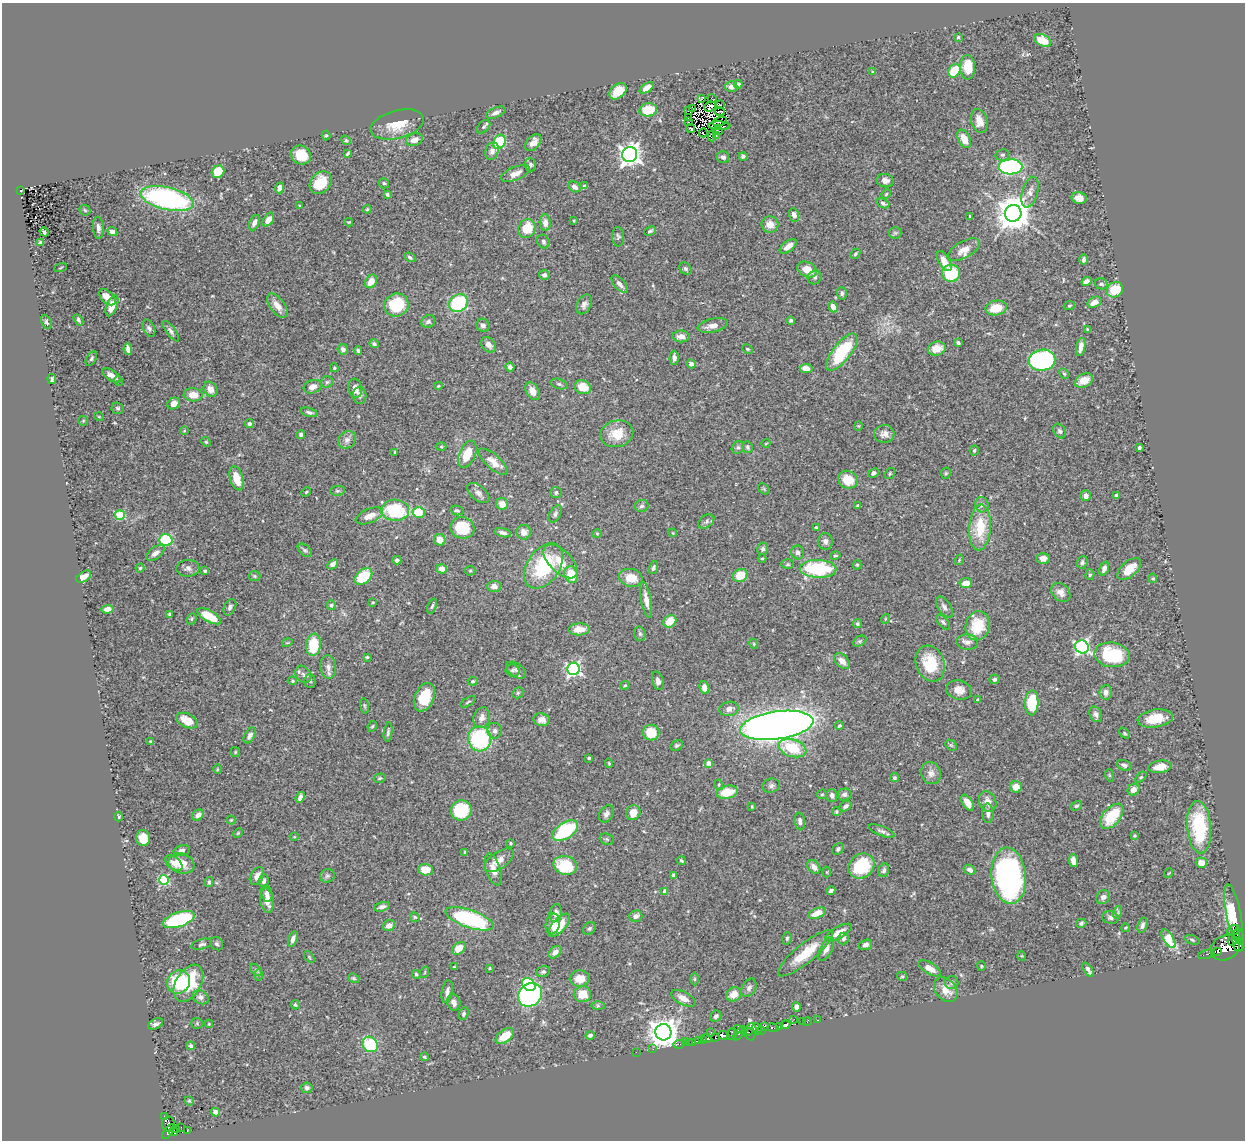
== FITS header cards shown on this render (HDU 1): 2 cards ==
NAXIS1  =                 1243
NAXIS2  =                 1138

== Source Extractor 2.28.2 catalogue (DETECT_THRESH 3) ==
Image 1243 x 1138 px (HDU 1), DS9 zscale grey, 1 PNG px = 1 image px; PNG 1247 x 1142 px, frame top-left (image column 1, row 1138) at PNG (2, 3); each listed source drawn as its Kron ellipse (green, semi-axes under 4 px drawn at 4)
Background 0.472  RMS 0.025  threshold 0.0739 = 3 sigma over >= 5 px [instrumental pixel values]
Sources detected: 515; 4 with non-positive FLUX_AUTO (blend fragments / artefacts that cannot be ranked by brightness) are neither listed nor drawn; of the other 511, the 500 brightest by FLUX_AUTO listed and drawn (11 fainter detections omitted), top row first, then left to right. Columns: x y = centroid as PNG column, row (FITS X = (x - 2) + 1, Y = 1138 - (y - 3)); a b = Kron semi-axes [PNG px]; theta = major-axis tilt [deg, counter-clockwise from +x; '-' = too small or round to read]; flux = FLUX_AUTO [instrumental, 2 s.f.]
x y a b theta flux
958 37 3 3 - 1.7
1043 40 9 5 -24 29
968 67 12 7 -87 33
954 71 7 5 54 45
873 72 4 3 - 1.8
738 84 4 4 - 6.4
731 87 6 5 - 8.1
647 88 8 4 35 15
618 91 10 6 42 33
712 98 5 2 - 1.7
701 99 3 2 - 2.5
720 105 3 2 - 1.2
710 107 6 5 - 3.2
692 108 3 2 - 1.4
648 110 9 6 8 43
689 111 2 2 - 1.3
720 112 5 2 - 2.2
496 113 10 5 23 6.7
688 117 3 2 - 1.5
720 121 8 2 15 1.3
979 121 12 8 -75 18
688 122 2 2 - 2.1
397 124 27 14 15 38
719 126 11 3 -2 4
483 127 8 5 45 3.3
691 128 4 3 - 4.3
718 131 4 2 - 2.4
703 133 4 2 - 1.5
326 136 5 4 - 1.9
712 136 5 3 - 2.8
716 136 3 2 - 2.3
964 139 10 6 -62 24
346 140 5 4 - 2.1
414 140 9 6 20 12
499 142 7 6 - 90
533 143 10 6 49 12
492 151 9 6 73 6.8
348 153 4 3 - 2.4
630 154 8 7 - 1100
301 155 10 9 - 35
1002 155 7 6 - 3.9
743 156 4 3 - 3.4
723 157 6 6 - 4.7
530 165 6 6 - 4.3
1011 167 12 7 2 200
218 172 7 6 - 38
515 174 15 6 23 14
885 181 9 6 -8 7.4
321 183 12 9 47 35
384 183 5 5 - 3
585 186 4 3 - 4.3
575 187 6 5 - 8.7
280 188 5 4 - 8.7
20 190 3 2 - 5.3
1030 192 16 8 74 11
387 194 4 4 - 3.9
886 194 5 4 - 2
167 198 27 11 -13 330
1079 198 7 6 - 11
883 203 6 4 -22 4.3
300 206 4 3 - 1.4
367 209 4 4 - 1.7
85 210 6 4 -45 2
1013 213 8 8 - 3500
794 215 7 5 -73 7.9
970 216 3 3 - 2.4
268 220 8 4 57 12
574 221 3 2 - 1.4
349 222 4 3 - 1.6
254 223 8 5 66 7.6
545 223 8 5 -87 8.6
770 224 8 8 - 15
98 228 11 5 -85 6.4
527 229 9 8 - 42
650 231 6 3 24 2.6
44 232 5 3 - 3.5
112 232 5 4 - 4.7
895 233 6 6 - 3
618 237 10 6 -86 3.7
41 242 4 3 - 3.7
543 242 7 6 - 4.1
788 246 10 5 39 12
964 249 17 8 29 16
855 254 5 4 - 2.7
410 257 6 4 -31 3.6
1083 259 5 4 - 4.9
944 261 11 5 -60 20
61 268 6 2 21 1.3
685 269 7 5 -45 3.2
807 270 10 7 -25 21
951 273 9 8 - 91
544 275 5 5 - 4.6
815 277 7 6 - 4.3
371 281 7 5 54 17
1086 281 5 4 - 9.1
620 284 10 5 -50 8.2
1101 284 7 5 -15 3.5
1115 290 8 7 - 38
842 293 6 5 - 3.9
108 297 10 6 -42 17
1094 302 7 5 27 14
458 303 10 8 36 120
584 304 10 7 63 7
396 305 12 11 - 84
112 306 11 5 69 20
277 306 14 7 -53 14
1069 306 5 4 - 2
833 307 5 4 - 10
996 308 10 7 11 33
78 320 6 3 -59 3.2
428 321 7 6 - 5.5
791 321 4 4 - 3.5
46 322 7 4 -63 3.4
483 325 7 6 - 5.5
713 326 15 7 12 13
149 328 9 5 -64 4.9
1088 329 4 3 - 2
171 331 12 4 -53 5
681 336 8 6 -1 9.5
958 343 4 3 - 3
374 344 5 4 - 4
489 345 8 6 -48 9.4
1081 347 9 4 80 10
128 349 6 4 -79 6.7
343 349 5 5 - 5.2
747 349 5 4 - 2.1
937 349 9 7 12 22
358 351 4 3 - 3.2
842 352 22 9 52 100
91 358 8 5 60 3.4
674 358 7 4 89 6
1042 360 13 10 10 260
691 364 4 4 - 6.3
510 367 4 4 - 6.1
334 368 4 3 - 1.7
806 368 6 4 -9 12
1064 374 6 4 -61 2.3
112 375 10 5 -34 11
52 379 5 3 - 2.9
1084 380 9 6 24 18
119 381 5 4 - 2
327 382 6 5 - 3.3
559 384 8 5 -16 3.6
438 386 4 3 - 1.9
313 387 9 6 18 13
583 387 8 6 -22 29
355 388 10 7 -80 12
210 389 8 6 -54 12
533 391 9 6 -60 14
193 395 9 6 -4 21
360 395 8 6 -87 5.2
174 403 7 5 32 11
118 408 6 5 - 3.4
309 412 8 4 -16 4.2
99 417 5 3 - 1.3
83 421 5 5 - 1.9
249 423 4 4 - 3.4
858 426 4 4 - 1.6
184 431 4 3 - 1.4
1060 431 8 6 -57 3.9
301 434 4 4 - 4.3
617 434 16 13 15 33
884 434 10 9 - 9.4
347 440 10 8 44 7.6
206 442 5 4 - 1.9
766 443 4 3 - 1.2
441 447 5 3 - 1.5
738 447 7 5 54 3.9
747 447 6 5 - 3
1139 448 4 3 - 4.1
974 450 5 4 - 3
395 452 3 2 - 1.4
467 454 14 8 66 33
493 462 18 7 -41 20
873 473 6 4 30 4.6
946 473 6 5 - 2.3
890 474 6 4 55 2.3
236 478 12 6 -73 26
848 480 10 8 -25 34
764 489 6 5 - 2.3
337 491 7 5 5 3.2
306 492 5 3 - 1.6
478 493 13 7 -41 8.6
556 493 6 5 - 4
1116 495 3 3 - 3.4
1086 496 5 5 - 9.4
502 504 6 5 - 17
858 505 3 3 - 2.6
982 505 7 6 - 5.3
642 506 7 6 - 3.9
395 510 14 10 -2 100
457 510 7 4 -13 2.7
419 512 6 5 - 46
555 514 9 5 62 4.3
120 515 5 5 - 73
369 516 14 7 22 17
706 521 9 6 36 4.3
816 527 3 3 - 1.7
462 528 12 10 -15 60
980 528 23 10 86 58
524 532 7 7 - 12
503 533 8 4 -13 6.7
597 533 5 3 - 1.6
673 533 4 3 - 1.4
166 540 6 6 - 100
440 540 6 5 - 18
825 541 8 7 - 6.9
763 549 6 5 - 4.1
305 550 8 5 -43 3.7
798 552 7 6 - 4.8
155 553 10 5 37 8.5
835 556 5 4 - 2.5
762 558 4 3 - 1.5
1043 558 6 5 - 9.6
397 560 4 4 - 5
959 560 5 3 - 1.7
561 562 21 11 -44 31
1082 562 6 5 - 4.4
333 564 6 4 44 8.1
788 564 6 5 - 2.6
857 565 4 4 - 2.2
544 566 25 16 56 120
140 568 4 4 - 2.1
188 568 11 8 4 7
653 568 7 4 72 4.2
1104 568 7 4 71 6.5
442 569 5 4 - 11
818 569 18 9 -1 120
1129 569 14 7 41 27
205 571 3 3 - 2.3
470 571 5 5 - 1.9
1090 574 5 4 - 2.6
571 575 8 6 -70 38
740 575 7 6 - 33
255 576 6 5 - 2.3
363 576 10 6 39 63
84 577 8 5 32 12
631 578 12 9 -14 25
1153 578 5 4 - 1.9
966 583 6 5 - 14
494 586 7 5 3 8.7
1061 592 11 8 -43 10
646 600 18 5 -79 13
373 602 3 2 - 1.5
331 605 5 4 - 2.7
432 606 8 4 70 2.8
230 607 9 5 62 5
944 607 12 6 -56 7.4
107 609 6 4 9 11
170 614 3 3 - 3.2
209 616 13 5 -29 43
192 619 6 4 69 2.3
885 619 5 3 - 1.4
670 621 7 5 41 28
943 622 9 4 -51 3.7
857 624 4 4 - 2.7
978 626 15 12 76 52
579 629 10 6 2 18
640 634 7 5 -74 3.6
859 641 7 5 27 3
967 642 11 7 -5 8.4
287 643 5 3 - 1.5
754 644 5 3 - 1.6
313 645 11 7 84 57
1082 647 7 6 - 360
1112 655 18 12 -9 93
367 657 3 3 - 1.7
842 661 9 6 -43 12
930 663 18 14 -71 62
328 667 12 8 -84 9.4
573 669 6 6 - 350
512 670 7 6 - 4.7
516 670 11 6 -36 7
303 674 9 7 -56 6.2
994 679 5 4 - 4
292 681 5 4 - 2
310 681 7 5 -86 3.5
473 681 5 4 - 2.3
658 681 9 5 -75 6.1
625 685 4 4 - 1.8
704 687 7 5 -72 14
959 690 13 9 -12 15
1106 692 7 6 - 7.2
518 693 6 5 - 2.6
424 697 15 9 66 50
977 700 4 3 - 2.5
468 702 8 3 30 2.2
1032 703 12 6 88 79
364 706 8 4 -81 2.6
729 709 10 7 11 8.5
1096 714 8 6 -62 6.1
482 718 10 8 70 9.8
1155 718 18 9 8 32
187 720 11 7 -27 25
541 720 8 6 -8 13
777 725 37 14 8 2100
372 726 6 4 65 2.2
839 726 4 3 - 2.3
495 731 8 7 - 6.1
388 732 10 3 83 3.7
651 733 8 8 - 46
1125 733 6 4 -41 2.3
250 735 8 5 59 7.3
479 739 12 11 - 150
150 741 3 2 - 1.4
677 745 6 5 - 3.3
951 745 6 5 - 2.4
792 748 14 8 -16 61
235 752 5 5 - 1.8
589 758 4 3 - 2.2
609 763 5 4 - 2.1
709 763 4 4 - 16
1124 765 7 5 -19 5.4
1160 767 11 6 9 18
217 769 5 3 - 1.6
931 773 11 10 - 10
1109 775 6 4 -71 1.9
1141 777 6 4 44 2.1
380 778 6 4 16 2.6
894 778 4 4 - 3
719 785 5 3 - 1.7
771 786 9 7 15 5.1
1016 787 6 5 - 15
1133 790 6 5 - 12
727 792 11 6 11 40
822 794 5 4 - 2
845 794 7 6 - 5.2
832 795 6 5 - 6.4
300 797 6 3 66 6.6
988 802 11 8 -66 12
967 803 9 5 -57 14
845 806 6 4 34 5.8
1077 806 6 4 34 3
752 807 3 2 - 1.7
461 810 10 10 - 84
836 812 4 4 - 2.1
633 813 7 7 - 20
988 813 10 5 -87 7.6
606 814 9 6 56 7.1
198 815 6 5 - 8
1112 816 15 8 50 62
119 817 5 3 - 2.5
231 820 4 4 - 1.6
800 821 9 5 -81 6
1199 827 26 12 -85 110
565 831 14 8 34 130
882 831 14 4 -22 5.4
238 833 5 3 - 1.6
1134 836 4 3 - 2.4
294 837 4 3 - 1.3
143 838 8 7 - 24
607 839 7 5 -22 2.9
511 843 3 3 - 1.8
838 849 6 5 - 3.4
182 850 8 5 14 5.7
465 852 3 2 - 1.9
499 860 17 8 34 18
681 861 4 3 - 2.2
1073 861 6 4 -81 14
174 863 10 6 -39 9.1
181 863 13 10 -20 27
1201 863 5 5 - 15
565 865 12 9 -13 64
861 866 14 11 38 75
814 867 8 5 -51 8.7
493 869 16 7 -72 15
425 870 7 6 - 24
884 870 7 5 72 4.4
970 870 6 4 -29 6.6
827 872 5 3 - 1.6
1169 873 5 3 - 1.3
673 875 4 4 - 3.6
257 876 9 6 60 11
327 876 7 6 - 3.7
1009 876 28 17 -84 420
164 880 5 5 - 130
264 881 6 5 - 5.4
209 882 5 3 - 2.6
831 890 4 3 - 4.7
665 891 4 4 - 8.1
267 893 8 5 -78 6.3
1103 897 7 6 - 7
267 900 12 6 -81 17
382 907 8 4 15 5.8
1118 912 6 4 72 3
556 913 9 6 81 8.5
817 913 9 5 21 21
1234 914 29 7 -79 85
636 916 6 5 - 8.8
415 917 5 4 - 2.2
1110 918 8 6 -10 5.8
470 919 25 9 -19 200
179 920 16 7 19 160
1081 923 5 4 - 3.1
553 924 10 7 77 16
559 925 14 6 48 28
1142 925 8 4 74 4.9
389 926 6 5 - 12
589 928 7 5 44 3.6
1125 928 4 3 - 1.7
1233 930 6 5 - 81
839 933 15 5 29 15
787 938 6 4 74 2.6
843 938 6 5 - 6
1234 938 8 5 60 310
293 939 8 4 72 7.8
1168 939 10 5 -57 64
1192 940 8 4 -20 2.3
1238 940 12 5 -88 620
202 944 10 5 15 4.5
217 944 7 6 - 3.5
865 945 7 5 17 5.4
1239 947 5 4 - 210
459 948 7 5 41 23
1225 948 15 12 27 1100
826 949 13 6 64 9.7
555 952 7 5 43 8.5
1218 952 4 2 - 52
805 953 34 9 39 43
1206 954 8 3 17 34
1022 956 5 3 - 1.4
309 957 7 3 -54 1.9
981 966 5 4 - 1.8
454 967 4 3 - 1.5
489 968 3 2 - 1.6
930 968 12 5 -30 19
256 970 7 4 -46 2.8
1088 970 8 3 -58 4.9
425 972 6 3 71 1.6
543 972 7 5 14 4.2
416 974 4 3 - 2.4
259 975 6 4 -90 2.5
902 976 5 4 - 2.3
354 978 6 4 -21 2.2
580 978 10 8 6 21
695 979 6 4 -90 2.1
178 982 12 11 - 73
188 983 20 12 60 79
952 983 7 6 - 4.1
529 985 7 5 -41 100
749 988 10 7 57 5.6
946 990 14 10 -50 22
447 992 12 5 80 6.8
582 994 9 8 - 24
734 994 8 7 - 17
530 995 13 11 41 390
201 997 9 6 -29 6.5
683 998 13 6 -28 12
454 1003 8 6 -75 8.2
295 1005 5 3 - 2.1
598 1006 6 4 0 2.9
796 1007 5 4 - 6.9
464 1013 6 4 65 3.2
716 1016 6 5 - 4.8
794 1019 2 2 - 4.3
817 1020 3 2 - 5.7
807 1021 4 2 - 2
802 1022 2 2 - 2.7
197 1023 5 5 - 2
156 1024 8 5 26 5.4
209 1024 4 3 - 1.7
785 1025 5 4 - 180
764 1026 3 3 - 29
779 1026 4 3 - 80
773 1028 5 3 - 25
738 1029 4 3 - 15
757 1029 6 3 -66 47
762 1030 3 3 - 17
663 1032 8 8 - 2400
711 1032 2 2 - 4
747 1032 5 3 - 74
751 1032 9 5 87 76
732 1034 6 5 - 110
739 1034 8 3 53 83
590 1035 4 4 - 4.1
723 1035 6 4 -8 290
505 1036 10 6 35 39
707 1038 5 4 - 190
715 1038 3 3 - 82
703 1039 3 3 - 120
698 1041 3 3 - 81
686 1042 3 2 - 2.1
689 1042 3 2 - 6.2
693 1042 2 2 - 1.6
370 1044 8 7 - 91
679 1044 5 3 - 33
191 1046 4 4 - 2.9
653 1049 3 2 - 2.2
636 1052 2 2 - 2.3
424 1057 4 3 - 2.3
307 1088 5 5 - 4.1
189 1101 5 4 - 1.8
215 1112 4 4 - 7.4
164 1117 4 3 - 13
169 1124 7 6 - 140
181 1127 2 2 - 4.9
176 1130 4 3 - 12
187 1130 3 2 - 8.1
168 1132 8 4 54 170
173 1132 4 2 - 28
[11 fainter detections neither listed nor drawn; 4 non-positive-flux detections neither listed nor drawn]